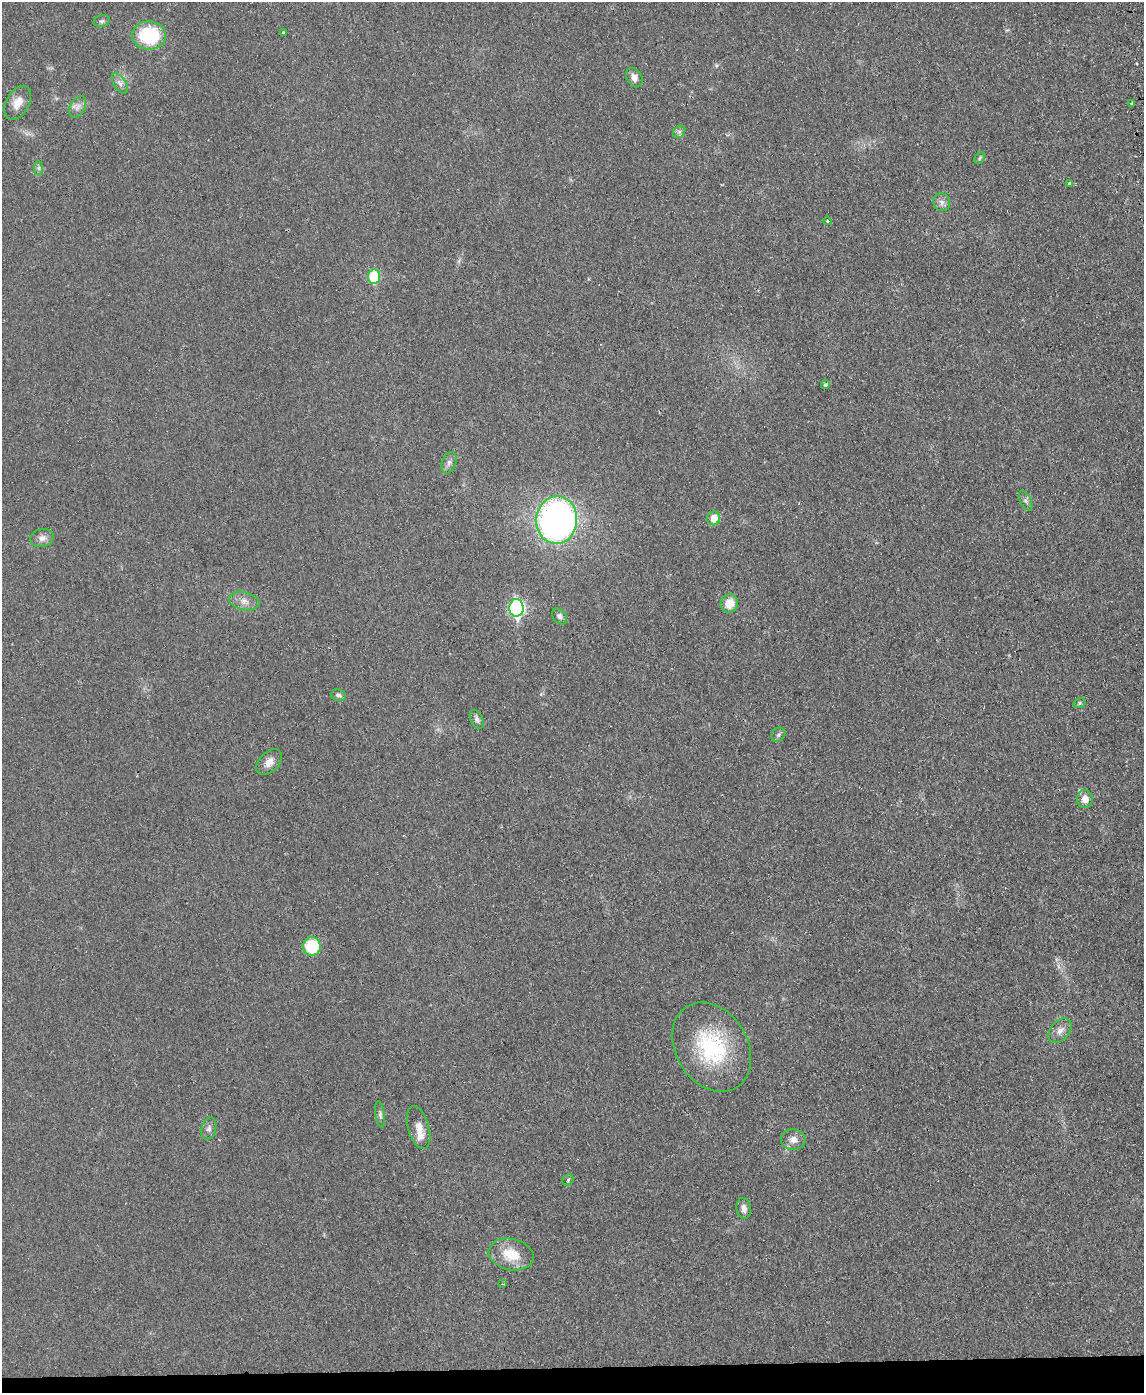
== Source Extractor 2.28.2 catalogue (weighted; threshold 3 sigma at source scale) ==
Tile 10 of 4 x 3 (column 2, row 3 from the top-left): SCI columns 1201-2342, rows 244-1634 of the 4682 x 4559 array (HDU 1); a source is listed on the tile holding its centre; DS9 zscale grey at full resolution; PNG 1146 x 1395 px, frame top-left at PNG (2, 2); each listed source drawn as its Kron ellipse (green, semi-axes under 4 px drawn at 4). Shown black and unused: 2% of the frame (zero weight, under 2 of 3 exposures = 3% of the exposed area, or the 3 px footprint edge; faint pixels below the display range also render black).
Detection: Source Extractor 2.28.2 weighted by HDU 2 'WHT'; one run over the whole footprint, this tile lists its part. Background 0.0304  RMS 0.0045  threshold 0.0205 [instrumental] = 3 sigma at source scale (4.5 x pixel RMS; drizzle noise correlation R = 1.50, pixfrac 1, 0.05/0.05 arcsec/px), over >= 5 px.
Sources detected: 44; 1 too faint to see at this stretch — neither listed nor drawn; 1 inside a brighter listed object's ellipse — not listed separately; the other 42 listed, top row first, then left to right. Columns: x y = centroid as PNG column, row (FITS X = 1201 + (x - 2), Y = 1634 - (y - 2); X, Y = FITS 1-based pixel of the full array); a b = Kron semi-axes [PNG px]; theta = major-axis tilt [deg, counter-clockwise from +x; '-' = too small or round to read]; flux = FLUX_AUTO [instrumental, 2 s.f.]
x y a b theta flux
102 21 8 6 14 1.1
283 33 3 3 - 0.91
149 35 17 14 -3 31
634 78 10 7 -58 2.8
120 83 11 6 -58 2
18 103 18 11 60 5
1132 103 3 3 - 1
78 107 11 7 59 2.2
679 132 7 5 45 1.1
980 158 6 4 60 0.68
39 168 7 4 90 0.94
1070 183 4 4 - 1.7
942 202 9 8 - 2
827 221 4 4 - 0.69
374 277 7 6 - 23
825 385 5 4 - 0.71
449 463 11 7 71 1.7
1026 501 11 5 -64 1.4
714 518 7 6 - 5.8
557 520 24 20 84 210
42 538 12 9 13 2.6
244 601 15 9 -13 3.4
729 604 9 8 - 6.6
516 608 9 7 -88 95
560 616 9 6 -49 1.4
338 695 7 5 -11 1.1
1080 703 6 4 27 0.79
477 719 10 6 -66 1.6
778 735 7 6 - 1.1
269 762 15 9 45 3.6
1085 799 9 8 - 3.8
312 946 9 9 - 20
1060 1031 14 9 49 3.1
712 1047 48 36 -58 41
380 1114 13 4 -81 1.1
419 1128 22 10 -74 5
209 1129 11 7 72 1.8
793 1140 12 10 3 3.5
568 1180 6 5 - 0.77
744 1208 10 7 -81 2.3
511 1254 23 15 -12 11
503 1284 3 3 - 0.45